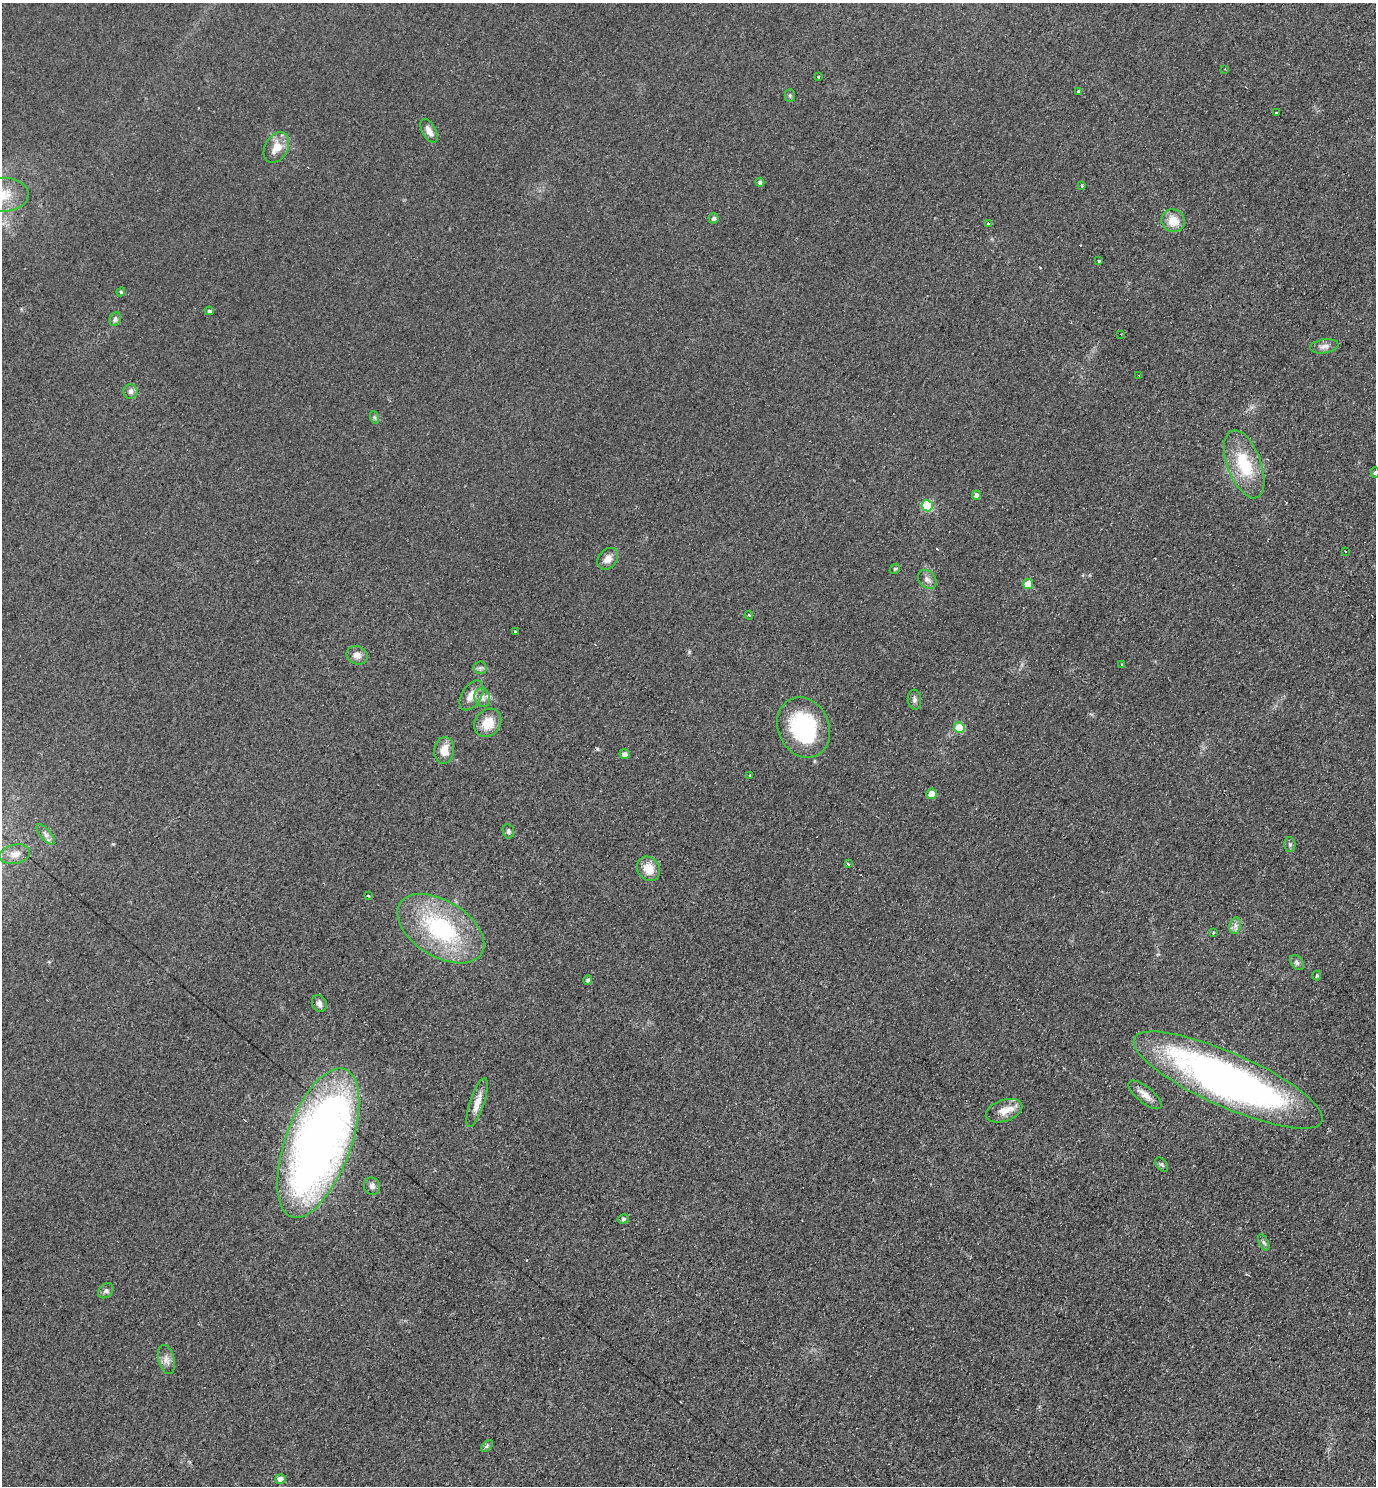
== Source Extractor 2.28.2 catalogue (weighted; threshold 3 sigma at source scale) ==
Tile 6 of 4 x 4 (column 2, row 2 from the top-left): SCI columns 1533-2906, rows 2980-4463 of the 5962 x 5951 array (HDU 1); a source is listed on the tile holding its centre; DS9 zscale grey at full resolution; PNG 1378 x 1488 px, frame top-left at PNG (2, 3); each listed source drawn as its Kron ellipse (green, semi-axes under 4 px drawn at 4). Shown black and unused: <1% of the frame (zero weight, under 2 of 3 exposures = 2% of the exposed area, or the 3 px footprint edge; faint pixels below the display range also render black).
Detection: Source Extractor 2.28.2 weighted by HDU 2 'WHT'; one run over the whole footprint, this tile lists its part. Background 0.0787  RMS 0.011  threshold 0.0515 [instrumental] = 3 sigma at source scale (4.5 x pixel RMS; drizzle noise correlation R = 1.50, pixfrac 1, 0.05/0.05 arcsec/px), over >= 5 px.
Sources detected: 77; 3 cosmic-ray / hot-pixel residue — neither listed nor drawn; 1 inside a brighter listed object's ellipse — not listed separately; the other 73 listed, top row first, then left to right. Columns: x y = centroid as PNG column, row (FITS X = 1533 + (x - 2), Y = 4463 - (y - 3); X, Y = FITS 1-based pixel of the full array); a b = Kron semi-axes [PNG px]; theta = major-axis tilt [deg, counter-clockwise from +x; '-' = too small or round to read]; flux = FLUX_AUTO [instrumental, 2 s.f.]
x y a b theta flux
1225 69 3 2 - 1.5
818 77 3 3 - 2.6
1079 91 4 3 - 11
790 96 6 5 - 1.7
1276 113 3 3 - 14
429 131 13 6 -61 7.2
276 147 16 11 59 16
760 182 4 4 - 2.8
1082 185 3 3 - 2
4 195 25 17 0 31
714 218 5 5 - 3
1173 221 12 11 - 17
989 223 3 3 - 17
1098 261 3 3 - 10
121 292 4 4 - 1.3
209 311 4 4 - 2.3
115 319 7 5 64 3.3
1121 334 2 2 - 0.98
1324 346 14 7 8 5.7
1139 375 3 2 - 0.96
130 391 7 7 - 4.9
374 417 6 4 -71 1.8
1244 464 36 17 -69 52
1375 473 5 4 - 2.3
976 495 5 4 - 3.6
927 506 5 5 - 62
1345 551 3 2 - 1.5
608 559 12 9 50 8.8
895 569 6 4 43 1.5
927 579 10 8 -45 4.9
1028 584 5 5 - 15
749 615 4 3 - 11
515 632 3 3 - 5.2
357 655 11 9 -24 7
1122 664 3 2 - 0.81
480 668 6 6 - 2.9
471 695 16 9 58 11
482 697 9 7 -70 5.4
914 700 10 6 -84 3.8
488 723 15 12 53 21
804 727 31 25 -65 110
959 728 5 5 - 32
444 750 13 10 82 13
624 754 5 5 - 4.6
750 775 3 3 - 2.5
931 794 5 5 - 12
508 831 7 5 -80 2.6
46 834 12 5 -50 4.3
1290 844 7 5 -88 2.3
15 854 15 9 13 9.8
848 864 3 2 - 1.6
649 869 13 11 -55 17
368 896 3 3 - 5.8
1235 926 8 6 79 4
441 929 48 28 -32 130
1213 933 4 3 - 1.4
1297 962 8 6 -50 2.8
1317 975 5 4 - 1.7
588 980 4 4 - 2.6
319 1004 9 7 -65 4.8
1228 1080 103 27 -24 590
1145 1095 20 8 -39 9.5
477 1103 25 7 71 12
1004 1111 19 10 20 14
318 1143 79 33 70 880
1162 1164 8 5 -52 2.1
372 1186 8 8 - 3.9
623 1219 6 4 18 2
1264 1242 9 4 -63 2.4
106 1291 8 6 45 3.3
166 1359 15 8 -75 6.8
487 1446 7 4 45 2
280 1479 5 4 - 6.6
Isophote crosses this tile's border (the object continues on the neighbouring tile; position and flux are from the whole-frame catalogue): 2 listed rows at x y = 4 195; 1375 473